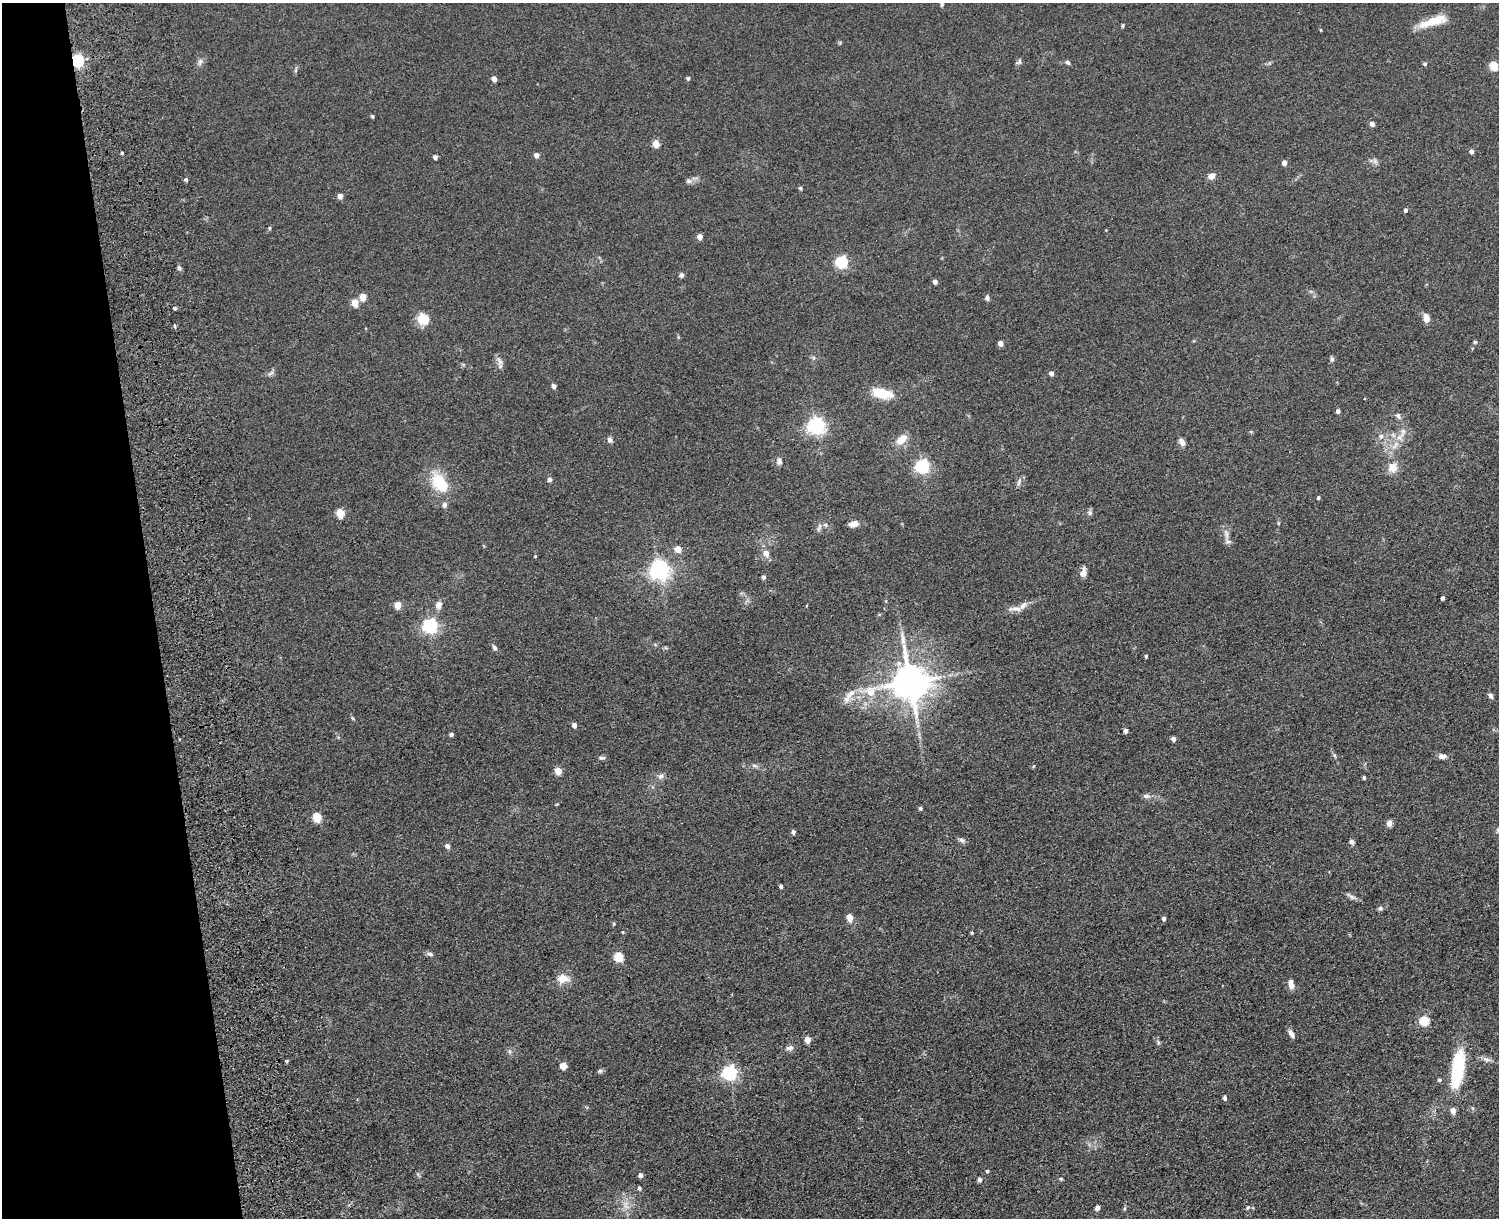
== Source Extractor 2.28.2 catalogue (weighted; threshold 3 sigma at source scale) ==
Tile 4 of 3 x 4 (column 1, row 2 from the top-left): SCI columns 273-1769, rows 2595-3810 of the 5149 x 5188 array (HDU 1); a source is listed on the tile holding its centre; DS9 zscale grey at full resolution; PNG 1501 x 1220 px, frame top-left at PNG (2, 3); no overlay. Shown black and unused: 10% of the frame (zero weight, under 3 of 5 exposures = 11% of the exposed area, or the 3 px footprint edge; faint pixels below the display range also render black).
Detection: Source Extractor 2.28.2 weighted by HDU 2 'WHT'; one run over the whole footprint, this tile lists its part. Background 0.0747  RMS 0.0081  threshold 0.0365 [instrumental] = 3 sigma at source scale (4.5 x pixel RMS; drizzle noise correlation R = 1.50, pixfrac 1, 0.05/0.05 arcsec/px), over >= 5 px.
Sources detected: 145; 3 inside a brighter listed object's ellipse — not listed separately; the other 142 listed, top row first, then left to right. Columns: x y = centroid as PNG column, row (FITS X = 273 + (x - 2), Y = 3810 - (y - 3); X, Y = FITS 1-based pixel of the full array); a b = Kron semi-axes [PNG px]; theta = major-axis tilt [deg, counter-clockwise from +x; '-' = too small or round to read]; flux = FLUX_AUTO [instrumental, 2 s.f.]
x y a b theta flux
942 3 10 5 -77 2.2
1433 21 37 10 17 18
1122 26 5 3 - 0.99
1321 30 4 3 - 0.73
78 60 6 5 - 130
1019 61 8 6 78 2
200 62 11 5 72 2.5
1068 62 7 5 -38 1.6
1425 64 5 4 - 1.5
1494 66 5 5 - 25
688 78 5 4 - 1.3
494 79 4 4 - 4.9
372 116 4 3 - 1.2
1372 124 5 4 - 4
656 144 5 4 - 13
1472 151 4 4 - 3.4
122 153 3 3 - 0.94
537 155 5 5 - 4.2
435 157 4 4 - 2.7
1375 161 7 6 - 2.2
1284 163 4 4 - 5.7
1211 176 8 7 - 4.5
186 180 5 4 - 1.4
688 181 8 6 -34 2.1
801 188 5 4 - 1.3
340 196 4 4 - 5.5
1405 210 5 4 - 1.7
269 228 5 4 - 1.1
700 237 4 4 - 7.1
841 262 6 5 - 100
179 268 5 5 - 1.4
681 275 4 4 - 3.6
935 282 4 4 - 3.6
363 297 5 4 - 13
987 298 7 5 86 2
355 303 5 4 - 17
175 308 4 3 - 1.5
1426 318 11 7 -78 5.1
423 319 13 12 - 13
1475 342 4 4 - 1.1
1000 343 4 4 - 6.1
1332 359 7 5 -90 1.7
499 361 15 6 -67 3.4
271 373 10 4 35 2
1051 373 5 4 - 3.3
554 386 4 4 - 3.1
882 393 26 11 -13 18
1338 411 4 4 - 2.6
1398 416 8 6 -57 2.4
816 426 7 6 - 250
1403 432 15 6 73 4.8
1381 436 7 6 - 2.5
901 439 15 9 38 8.7
610 440 8 6 -68 2.3
1182 442 8 6 -61 4
1395 445 15 7 54 6.8
779 461 10 7 88 2.7
922 466 6 6 - 170
1393 467 13 13 - 8
550 479 5 5 - 2.7
1019 482 12 4 73 2.3
439 483 30 18 -52 26
1318 498 4 4 - 1.6
340 513 5 5 - 26
1090 513 7 6 - 2.1
1278 523 5 3 - 0.78
853 524 11 7 15 4.8
825 525 8 5 -20 1.9
819 528 12 4 66 2.3
1226 534 19 6 -82 4.8
678 549 5 4 - 12
766 553 7 6 - 6.4
535 556 4 3 - 0.71
659 570 7 6 - 450
1083 573 9 6 77 6.3
763 577 4 4 - 2.3
1442 598 4 3 - 1.7
398 605 5 5 - 14
438 605 11 8 65 4.3
1023 605 13 8 44 4.9
430 626 6 6 - 200
494 647 8 5 -56 1.9
1146 656 3 3 - 1.4
910 682 11 11 - 2300
850 694 19 8 42 7.5
1490 695 7 5 -59 2.3
353 718 6 3 -45 0.99
574 725 4 4 - 3.7
1125 731 4 4 - 3.4
451 734 4 4 - 2
1173 739 4 4 - 3.9
1442 756 11 6 -4 3.5
602 758 10 5 7 1.7
754 766 7 6 - 1.9
558 771 5 4 - 15
661 776 9 7 34 2.8
1364 777 3 3 - 1.5
1147 796 10 6 -4 2.7
920 808 5 4 - 1.3
317 817 5 5 - 34
1389 823 7 6 - 3.7
1498 830 6 6 - 1.5
793 832 4 4 - 2.5
962 840 9 6 -27 2.3
1351 842 7 5 -64 1.8
447 846 5 4 - 3.8
781 886 4 3 - 2.1
1351 896 15 5 -32 2.7
1380 908 7 6 - 1.7
850 917 5 4 - 15
1164 918 4 4 - 2.8
614 924 5 4 - 1.1
623 932 4 4 - 0.73
972 933 4 3 - 1
430 954 9 5 -16 2
619 957 5 5 - 32
563 979 16 11 1 9
1291 984 10 6 -77 5.7
1425 1021 5 5 - 40
1291 1033 10 5 -62 3.4
807 1040 5 4 - 12
1158 1042 8 4 -71 1.5
789 1048 10 6 11 3
509 1051 7 4 -71 1.4
1486 1059 10 6 -30 2.9
287 1061 5 3 - 0.95
563 1066 7 6 - 5.3
1458 1069 42 13 81 49
600 1071 7 5 4 1.5
729 1073 6 6 - 210
1439 1080 4 4 - 1.5
1225 1098 5 4 - 2.2
1453 1111 5 4 - 7.1
987 1171 4 4 - 1.1
641 1175 4 4 - 3.1
980 1179 5 4 - 2.7
1061 1179 5 4 - 1.2
639 1188 5 4 - 1.5
626 1205 14 8 -85 6.9
1248 1207 7 4 58 1
1097 1208 6 5 - 2.1
1125 1208 6 4 71 1
Overlapping masked pixels (flux is a lower limit): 1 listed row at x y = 78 60
Isophote crosses this tile's border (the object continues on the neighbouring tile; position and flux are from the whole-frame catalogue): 2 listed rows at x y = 942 3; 1498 830